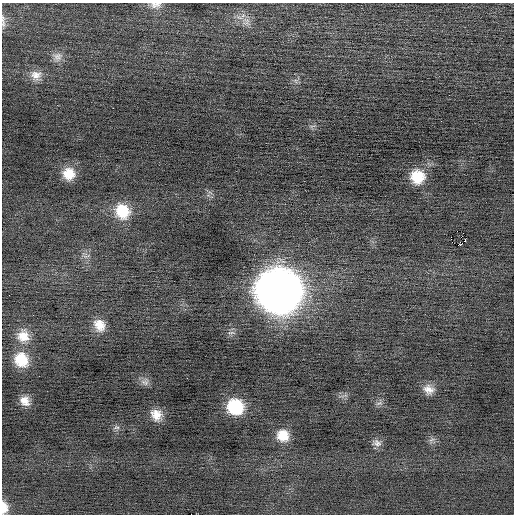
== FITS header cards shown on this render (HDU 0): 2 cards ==
NAXIS1  =                  512 / Axis length
NAXIS2  =                  512 / Axis length

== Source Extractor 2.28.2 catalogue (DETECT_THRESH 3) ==
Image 512 x 512 px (HDU 0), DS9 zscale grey, 1 PNG px = 1 image px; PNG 516 x 516 px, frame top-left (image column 1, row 512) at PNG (2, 3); no overlay
Background -0.0354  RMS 0.71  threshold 2.12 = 3 sigma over >= 5 px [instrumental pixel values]
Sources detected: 30; all 30 listed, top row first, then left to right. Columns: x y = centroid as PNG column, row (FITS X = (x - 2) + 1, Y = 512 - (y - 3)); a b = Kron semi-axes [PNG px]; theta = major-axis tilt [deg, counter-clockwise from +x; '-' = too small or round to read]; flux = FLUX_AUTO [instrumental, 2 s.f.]
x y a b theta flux
155 5 15 9 4 310
3 21 19 4 -85 200
246 21 12 10 45 350
57 57 14 13 - 400
36 75 16 14 -1 560
296 81 7 4 -71 89
113 108 3 2 - 51
312 126 10 3 11 92
69 174 15 14 - 860
417 177 15 15 - 1300
122 211 19 17 -59 1500
451 237 2 2 - 130
465 240 3 2 - 69
458 245 3 2 - 280
85 256 7 4 -19 120
279 290 24 24 - 84000
99 325 16 13 -58 690
23 336 16 15 - 770
21 360 17 15 -54 1300
145 382 13 8 -12 230
429 389 14 11 -27 450
25 401 12 10 -51 440
379 403 11 4 16 130
235 407 15 14 - 2400
156 415 14 11 -55 580
116 427 11 5 4 130
283 435 14 13 - 830
431 440 9 5 30 130
377 443 13 9 -13 250
4 507 13 8 -87 460
At the frame edge (FLAGS 8, measured only in part): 3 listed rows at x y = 155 5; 3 21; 4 507